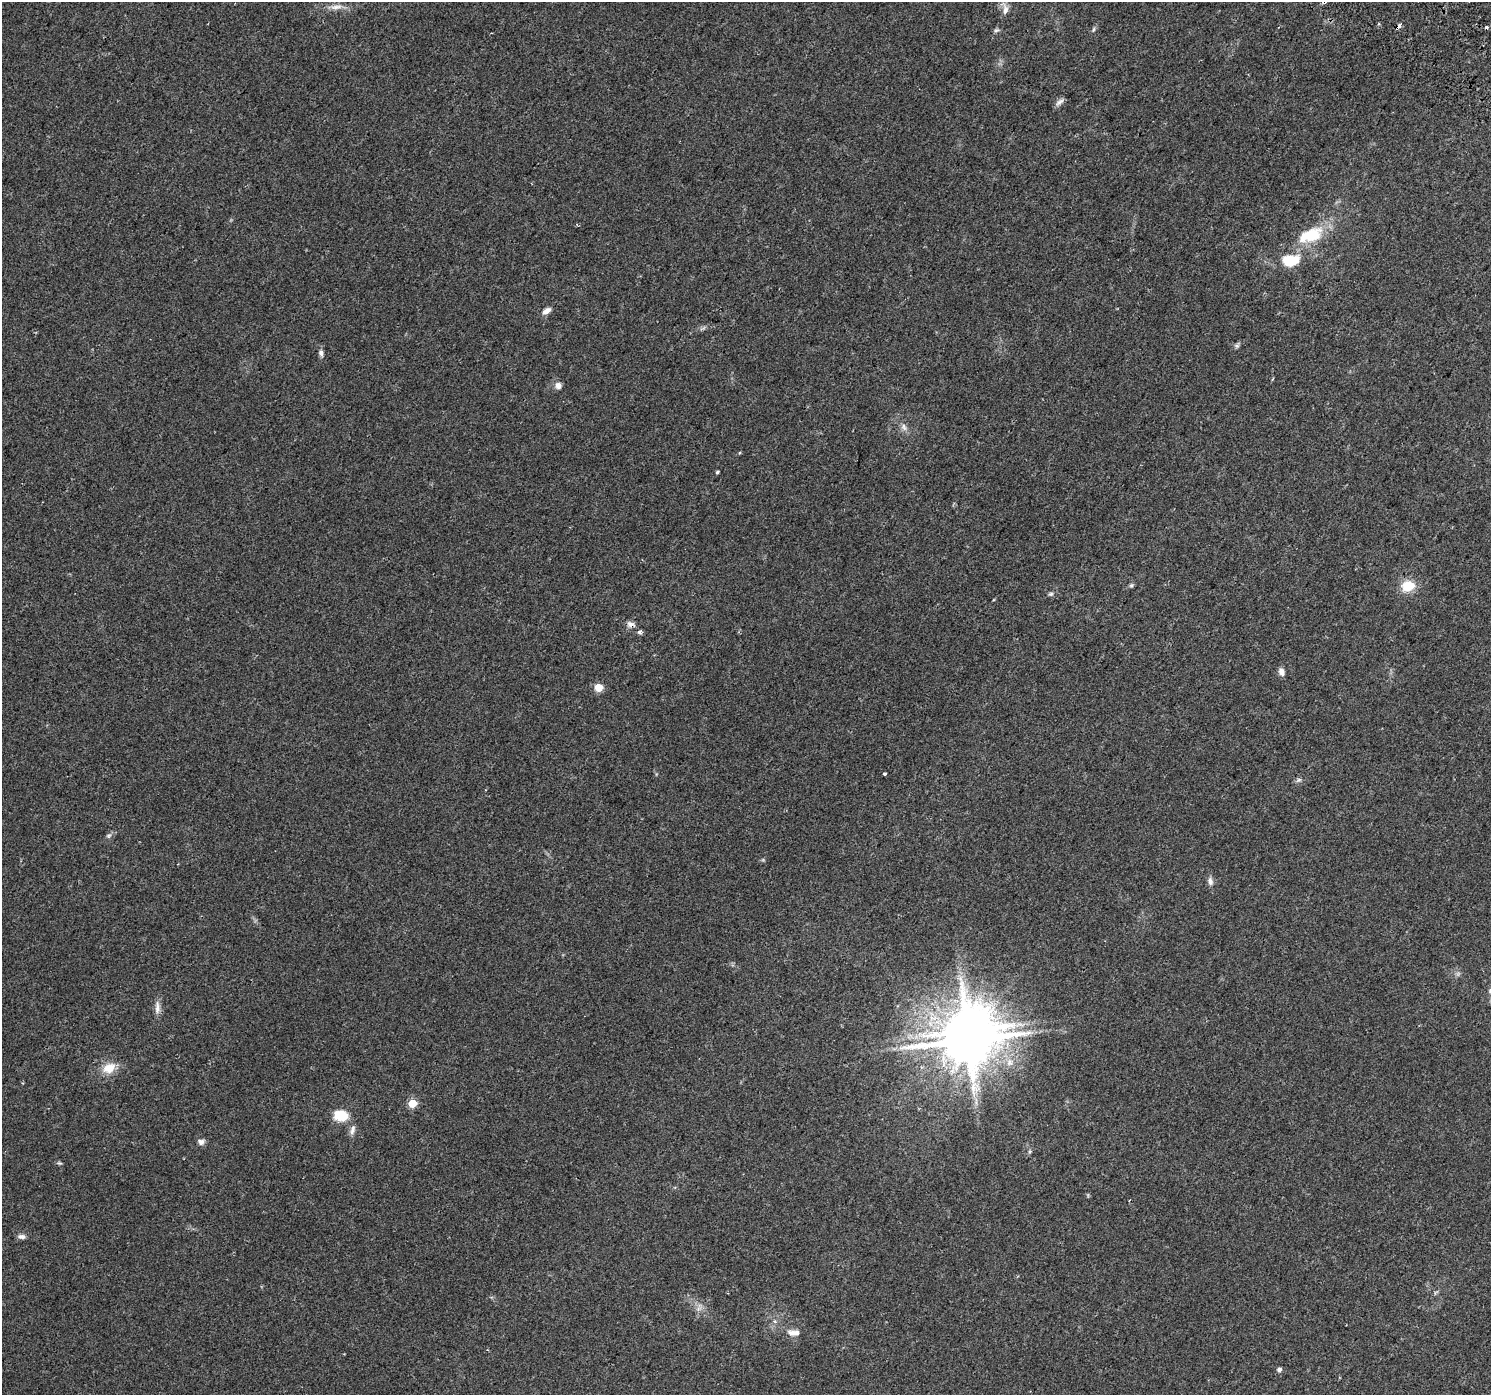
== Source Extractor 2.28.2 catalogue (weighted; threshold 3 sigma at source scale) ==
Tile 10 of 4 x 4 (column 2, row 3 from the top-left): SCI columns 1533-3021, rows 1690-3082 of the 6035 x 6098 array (HDU 1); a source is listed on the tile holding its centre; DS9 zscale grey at full resolution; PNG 1493 x 1397 px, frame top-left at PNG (2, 2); no overlay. Shown black and unused: <1% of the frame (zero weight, under 2 of 3 exposures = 3% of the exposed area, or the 3 px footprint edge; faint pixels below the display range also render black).
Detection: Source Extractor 2.28.2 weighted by HDU 2 'WHT'; one run over the whole footprint, this tile lists its part. Background 0.0438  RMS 0.0054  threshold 0.0244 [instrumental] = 3 sigma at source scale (4.5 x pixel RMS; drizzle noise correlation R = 1.50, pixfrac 1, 0.0396/0.0396 arcsec/px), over >= 5 px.
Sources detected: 42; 1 too faint to see at this stretch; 1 inside a brighter object's white glare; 1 cosmic-ray / hot-pixel residue — not listed; the other 39 listed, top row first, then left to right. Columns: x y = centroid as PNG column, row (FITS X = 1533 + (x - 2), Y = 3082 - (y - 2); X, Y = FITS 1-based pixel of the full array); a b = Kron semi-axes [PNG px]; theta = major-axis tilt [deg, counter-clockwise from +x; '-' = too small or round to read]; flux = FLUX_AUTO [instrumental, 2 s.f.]
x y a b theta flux
336 7 19 7 6 4.4
1005 9 18 8 -83 3.7
1399 26 5 3 - 3.7
1486 27 3 3 - 2.7
1093 29 7 4 80 0.9
996 30 7 5 20 1.1
1059 102 14 5 41 2
1310 235 39 18 22 22
1290 260 26 16 6 15
546 311 10 6 37 3.3
1237 345 8 5 60 1.2
321 353 10 6 -80 1.8
558 386 10 8 -65 2.6
904 427 11 6 -68 2.4
717 472 4 3 - 0.82
1131 585 7 5 68 0.98
1408 586 14 11 17 12
1051 594 7 5 16 1.1
631 624 12 7 -23 2.6
640 632 3 3 - 3.2
1281 672 9 6 -73 2.7
598 688 5 5 - 17
884 774 4 3 - 3.4
1299 780 8 5 27 1.3
109 836 8 6 36 1.4
1210 881 11 7 -74 2.3
157 1008 20 7 90 3.5
967 1040 17 12 2 3200
109 1068 19 13 26 8.6
412 1103 5 5 - 18
341 1115 14 11 -10 14
352 1130 13 7 78 2.6
201 1142 9 7 -1 2.1
1030 1151 8 3 71 0.86
59 1163 7 4 -22 0.8
22 1236 11 6 -6 2
699 1307 14 6 64 2.8
794 1333 18 8 -1 4.2
1279 1369 5 5 - 1.7
Overlapping masked pixels (flux is a lower limit): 3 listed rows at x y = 1399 26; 631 624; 967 1040